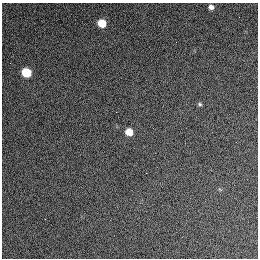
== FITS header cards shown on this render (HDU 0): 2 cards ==
NAXIS1  =                  256 / length of data axis 1
NAXIS2  =                  256 / length of data axis 2

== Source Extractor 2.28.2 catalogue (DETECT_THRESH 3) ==
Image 256 x 256 px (HDU 0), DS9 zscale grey, 1 PNG px = 1 image px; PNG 260 x 260 px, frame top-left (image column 1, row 256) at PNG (2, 3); no overlay
Background 1270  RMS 14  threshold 43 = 3 sigma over >= 5 px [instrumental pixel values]
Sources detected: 6; all 6 listed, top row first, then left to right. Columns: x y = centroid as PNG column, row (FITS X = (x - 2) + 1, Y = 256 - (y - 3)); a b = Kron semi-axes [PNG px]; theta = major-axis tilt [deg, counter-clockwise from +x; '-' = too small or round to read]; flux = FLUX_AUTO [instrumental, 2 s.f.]
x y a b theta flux
211 7 6 5 - 4200
102 23 6 6 - 23000
10 63 2 2 - 430
26 72 6 6 - 37000
200 104 6 4 -24 1500
129 132 6 5 - 14000